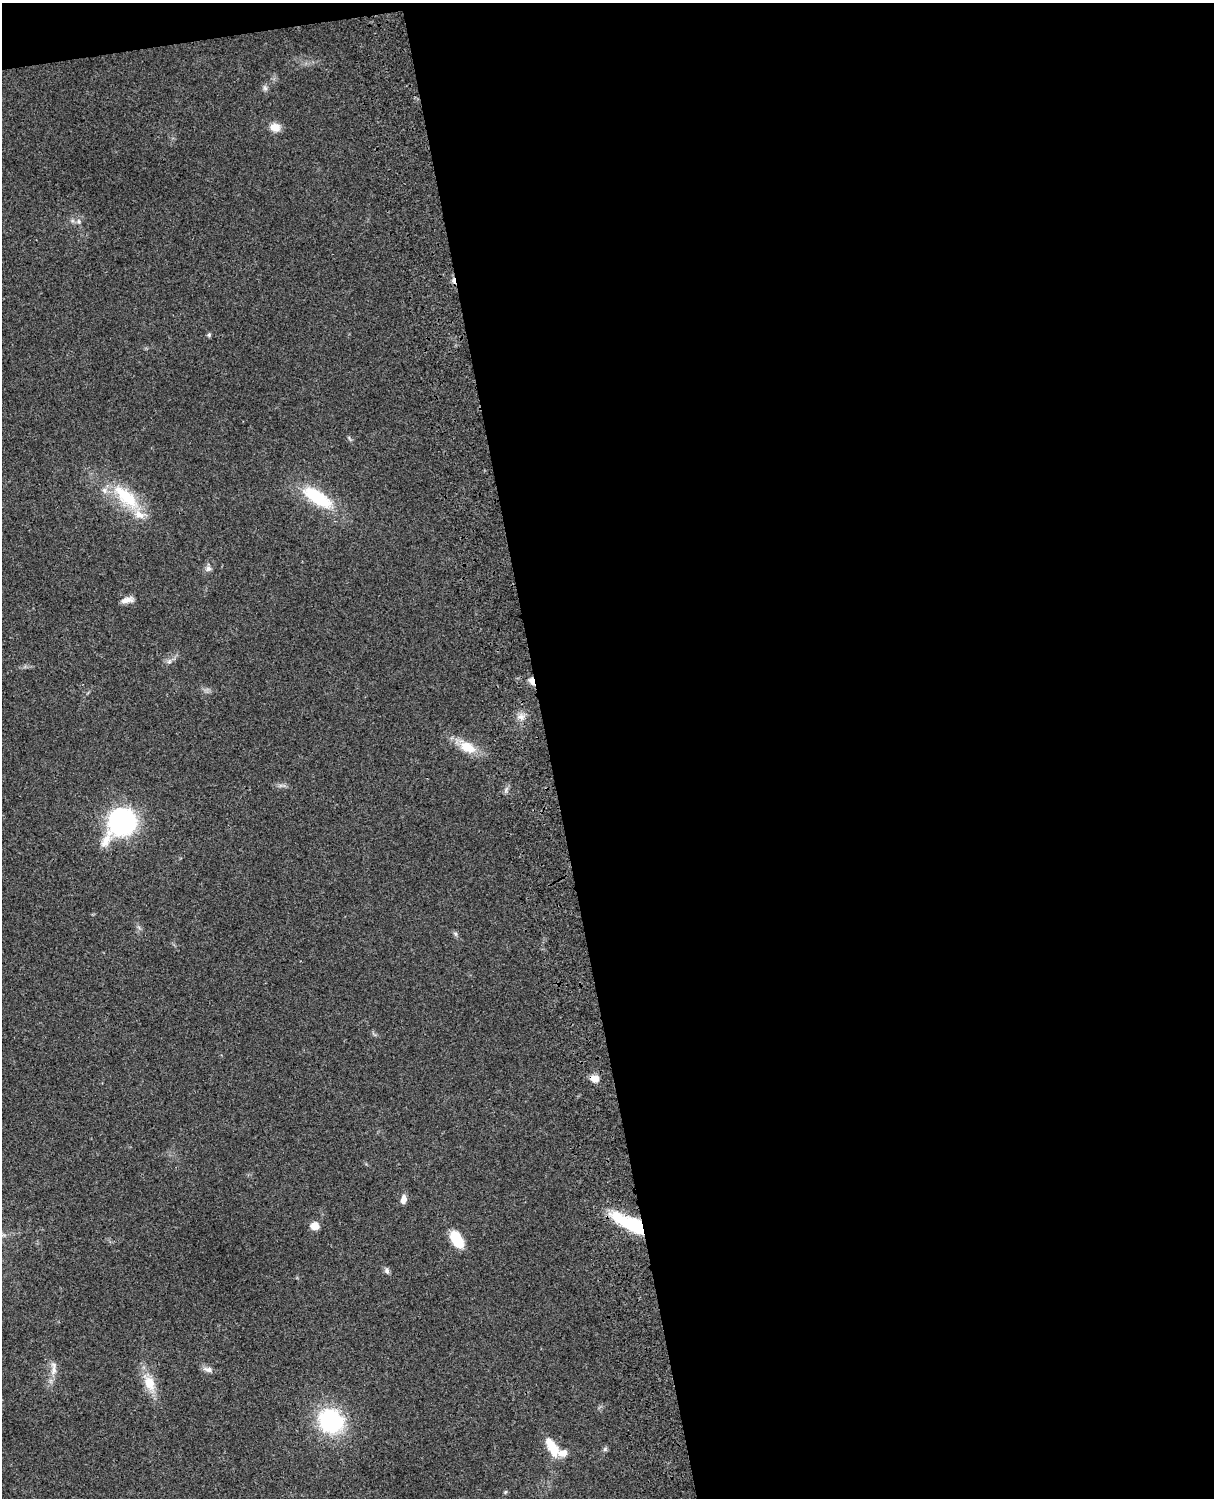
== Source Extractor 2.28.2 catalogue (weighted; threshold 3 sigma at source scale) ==
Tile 4 of 4 x 3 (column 4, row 1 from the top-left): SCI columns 3758-4969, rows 3268-4763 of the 5088 x 4927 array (HDU 1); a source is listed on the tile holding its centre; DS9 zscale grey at full resolution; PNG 1216 x 1500 px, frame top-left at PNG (2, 3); no overlay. Shown black and unused: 56% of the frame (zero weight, under 3 of 4 exposures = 6% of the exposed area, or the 3 px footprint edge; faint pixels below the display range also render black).
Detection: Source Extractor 2.28.2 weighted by HDU 2 'WHT'; one run over the whole footprint, this tile lists its part. Background 0.0795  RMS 0.0058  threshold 0.0262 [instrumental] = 3 sigma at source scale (4.5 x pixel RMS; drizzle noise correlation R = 1.50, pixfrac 1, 0.05/0.05 arcsec/px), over >= 5 px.
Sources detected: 30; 1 cosmic-ray / hot-pixel residue — not listed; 3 inside a brighter listed object's ellipse — not listed separately; the other 26 listed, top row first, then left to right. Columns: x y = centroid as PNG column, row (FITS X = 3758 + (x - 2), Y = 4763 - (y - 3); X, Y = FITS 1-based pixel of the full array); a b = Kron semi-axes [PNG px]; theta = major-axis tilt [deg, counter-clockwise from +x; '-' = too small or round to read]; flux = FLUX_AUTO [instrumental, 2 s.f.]
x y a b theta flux
265 88 7 6 - 1.4
275 127 12 10 -4 5.3
79 221 6 4 -89 1.1
209 335 5 4 - 1.1
126 497 45 17 -42 29
318 498 38 14 -33 31
209 569 9 7 -1 2.1
127 600 16 7 12 3.8
169 662 6 6 - 1.4
532 681 10 6 -70 3.6
521 717 11 6 -4 3
467 747 19 12 -25 12
122 822 24 18 52 120
455 934 7 4 -45 1.1
595 1079 10 8 -13 4.4
403 1199 10 7 80 3.3
631 1223 37 11 -26 45
315 1226 8 7 - 6
457 1239 17 9 -59 19
387 1271 8 6 -73 1.7
53 1369 20 7 -88 4.5
208 1369 14 6 -13 2.5
150 1383 23 14 -68 11
331 1421 24 21 -38 57
552 1447 25 10 -61 12
605 1449 6 5 - 1.1
Overlapping masked pixels (flux is a lower limit): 2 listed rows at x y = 532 681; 631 1223